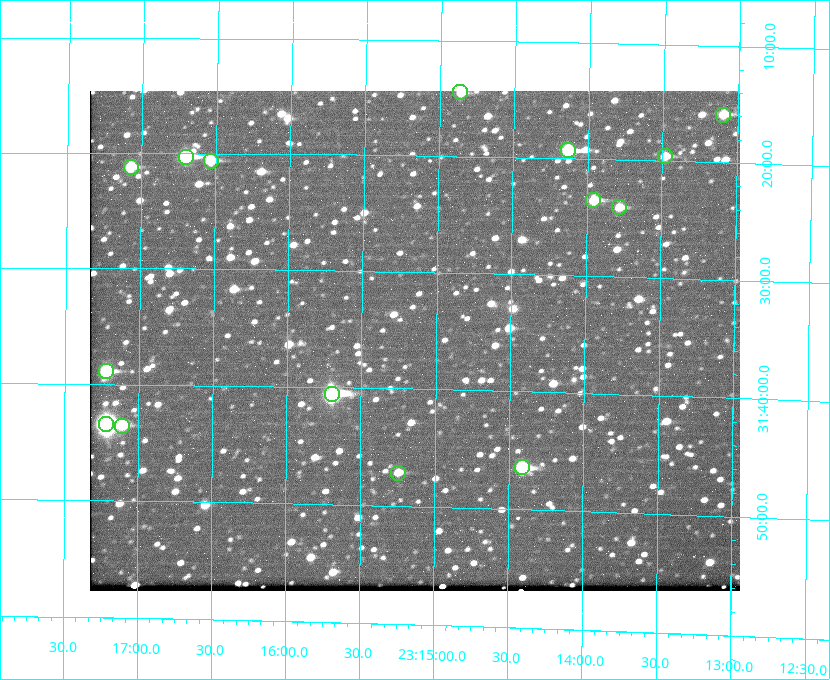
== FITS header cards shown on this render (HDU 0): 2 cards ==
NAXIS1  =                  650 / Width of table row in bytes
NAXIS2  =                  500 / Number of rows in table

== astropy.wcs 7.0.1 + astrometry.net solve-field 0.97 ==
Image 650 x 500 px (HDU 0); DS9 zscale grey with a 90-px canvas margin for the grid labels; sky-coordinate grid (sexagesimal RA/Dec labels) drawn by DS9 from the SOLVED WCS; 15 Tycho-2 reference stars matched to detected sources circled (green)
Header WCS: none
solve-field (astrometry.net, Tycho-2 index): SOLVED blind (the file carries no WCS)
Solved WCS: RA---TAN-SIP/DEC--TAN-SIP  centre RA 23:15:09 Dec +31:36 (348.79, +31.60 deg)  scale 5.16 arcsec/px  FOV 55.9' x 42.8'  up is +179 deg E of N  parity flipped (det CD > 0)
(file carries no celestial WCS; the grid is the blind solution)
Tycho-2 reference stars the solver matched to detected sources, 15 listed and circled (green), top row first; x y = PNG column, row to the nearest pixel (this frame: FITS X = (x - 90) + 1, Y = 500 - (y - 91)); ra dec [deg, ICRS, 3 dp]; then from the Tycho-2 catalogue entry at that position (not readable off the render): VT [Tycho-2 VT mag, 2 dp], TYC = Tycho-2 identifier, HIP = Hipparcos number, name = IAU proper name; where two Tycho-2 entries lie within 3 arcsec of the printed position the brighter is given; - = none
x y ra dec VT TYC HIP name
460 92 348.716 +31.241 10.71 2751-1879-1 - -
723 115 348.274 +31.265 10.04 2751-1349-1 - -
568 150 348.533 +31.321 8.95 2751-241-1 - -
665 156 348.371 +31.327 10.64 2751-1121-1 - -
186 157 349.176 +31.338 8.87 2752-38-1 - -
211 161 349.134 +31.344 10.32 2752-30-1 - -
131 167 349.268 +31.354 10.15 2752-13-1 - -
593 200 348.489 +31.392 10.19 2751-871-1 - -
619 207 348.446 +31.401 10.83 2751-661-1 - -
106 371 349.305 +31.647 9.68 2752-19-1 - -
332 394 348.924 +31.676 7.66 2752-472-1 114838 -
106 424 349.304 +31.724 8.18 2752-1095-1 114975 -
122 426 349.277 +31.726 11.07 2752-324-1 - -
522 467 348.603 +31.774 10.34 2751-877-1 - -
398 473 348.810 +31.787 10.96 2752-75-1 - -